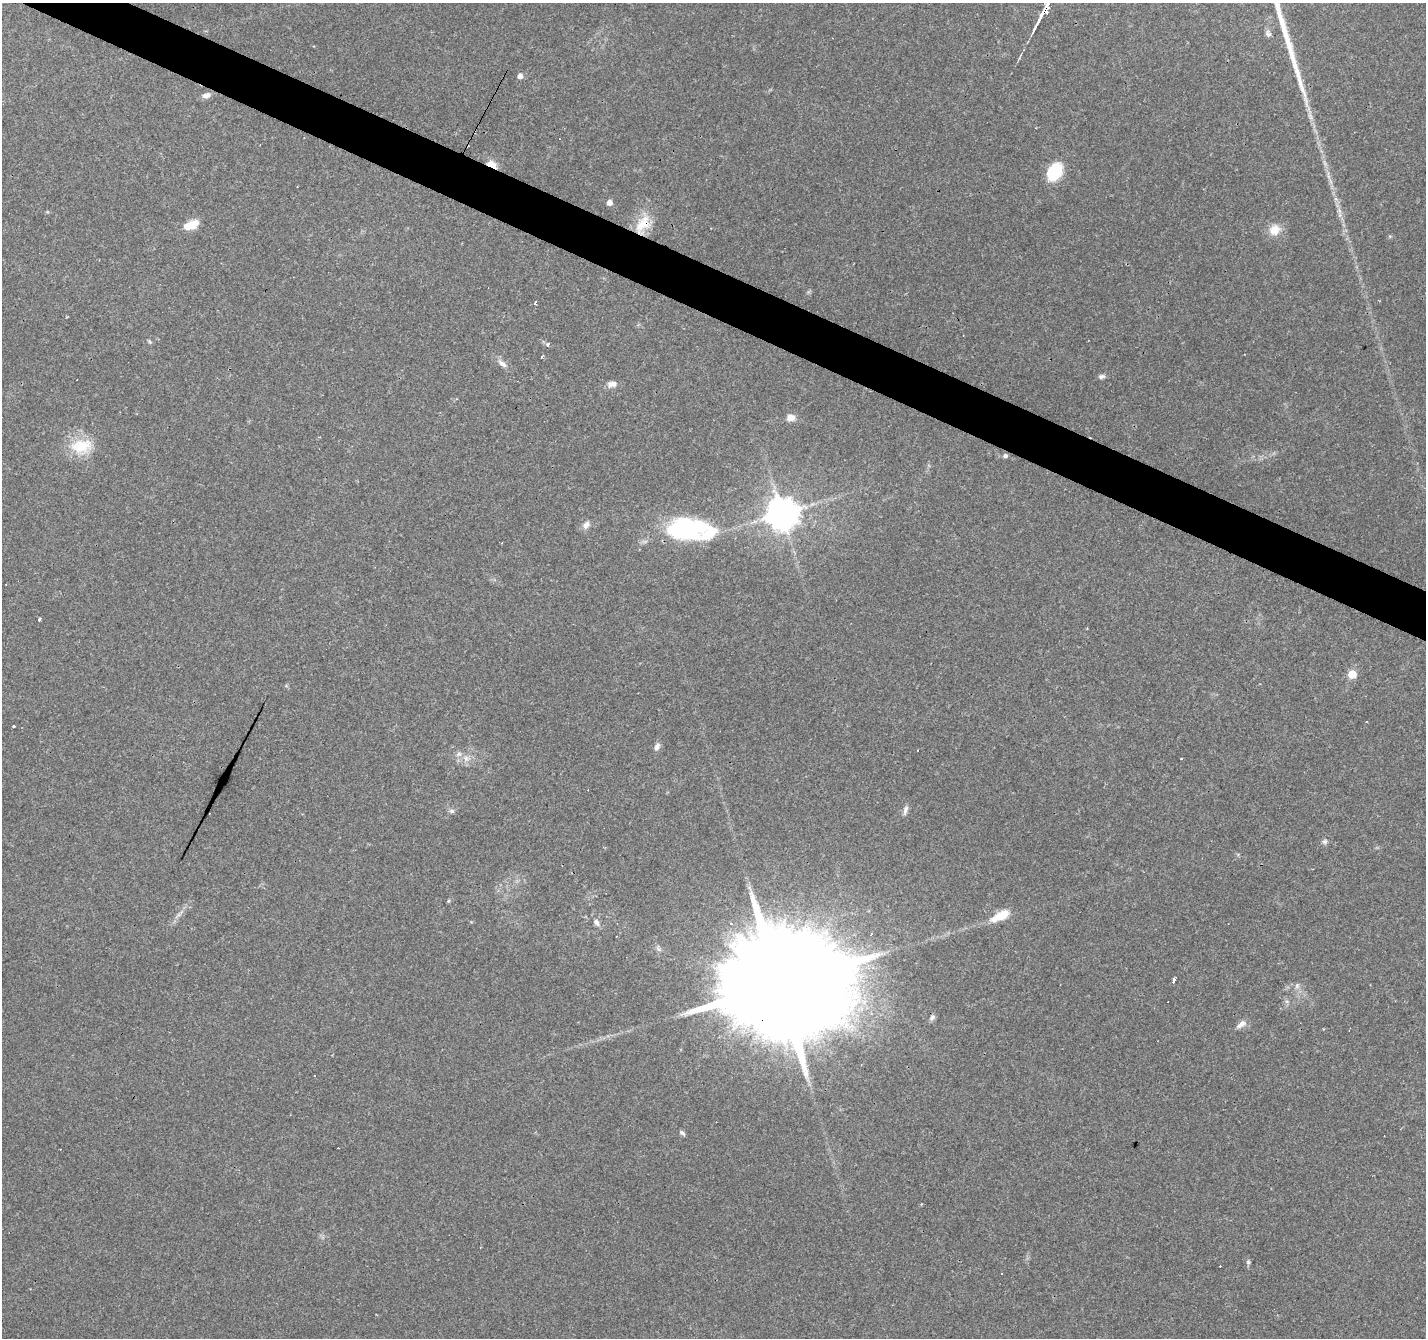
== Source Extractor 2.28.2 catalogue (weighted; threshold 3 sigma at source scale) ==
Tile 11 of 4 x 4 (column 3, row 3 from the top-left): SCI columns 2849-4272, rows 1536-2871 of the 5699 x 5807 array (HDU 1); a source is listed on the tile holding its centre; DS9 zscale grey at full resolution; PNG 1428 x 1340 px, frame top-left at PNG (2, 3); no overlay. Shown black and unused: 3% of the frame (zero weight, under 3 of 4 exposures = <1% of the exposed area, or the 3 px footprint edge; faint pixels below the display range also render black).
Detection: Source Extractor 2.28.2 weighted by HDU 2 'WHT'; one run over the whole footprint, this tile lists its part. Background 0.052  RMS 0.0037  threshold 0.0165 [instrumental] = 3 sigma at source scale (4.5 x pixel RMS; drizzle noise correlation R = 1.50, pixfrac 1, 0.0396/0.0396 arcsec/px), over >= 5 px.
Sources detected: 61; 13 cosmic-ray / hot-pixel residue — not listed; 1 inside a brighter listed object's ellipse — not listed separately; the other 47 listed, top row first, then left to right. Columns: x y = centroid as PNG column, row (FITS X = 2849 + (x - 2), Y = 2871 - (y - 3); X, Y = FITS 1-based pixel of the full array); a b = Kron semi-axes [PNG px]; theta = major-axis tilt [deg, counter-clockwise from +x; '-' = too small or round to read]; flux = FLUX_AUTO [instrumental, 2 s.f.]
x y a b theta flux
1268 34 9 7 -68 1.3
520 76 5 5 - 2.2
206 95 11 7 20 2
1311 117 7 4 72 0.86
491 165 7 4 -21 20
1055 172 14 10 59 19
609 202 5 5 - 2.5
643 224 29 16 63 10
191 225 16 8 22 7
1275 230 15 13 48 5
535 304 3 3 - 3.2
149 341 6 4 -46 0.51
548 345 3 3 - 2.3
502 363 15 7 -40 2.2
1101 376 9 6 7 1.1
612 384 13 8 8 2.3
791 418 10 8 1 2.5
81 446 32 18 9 11
1005 455 6 5 - 0.91
782 513 9 9 - 730
586 525 11 8 59 1.9
686 529 47 25 1 47
39 620 3 3 - 1.6
1352 674 5 5 - 9.4
1366 721 2 2 - 0.25
14 726 3 3 - 1.2
657 747 10 6 64 1.6
917 750 3 2 - 0.46
459 754 8 6 27 1.3
466 758 9 7 -88 1.8
1181 758 3 2 - 0.37
905 810 14 6 76 1.5
452 811 7 6 - 0.89
1325 841 7 6 - 0.91
448 901 5 4 - 0.45
1001 916 22 8 27 8.2
596 922 10 7 -58 1.5
731 923 5 4 - 0.69
1174 981 5 3 - 2.8
780 985 37 26 54 16000
1297 986 8 6 89 1.2
932 1017 10 6 39 1
1241 1024 14 7 35 2.2
314 1075 3 2 - 0.26
682 1133 8 4 -31 0.84
1248 1262 6 5 - 0.63
1002 1274 3 3 - 2.9
Overlapping masked pixels (flux is a lower limit): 3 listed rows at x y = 491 165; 643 224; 780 985